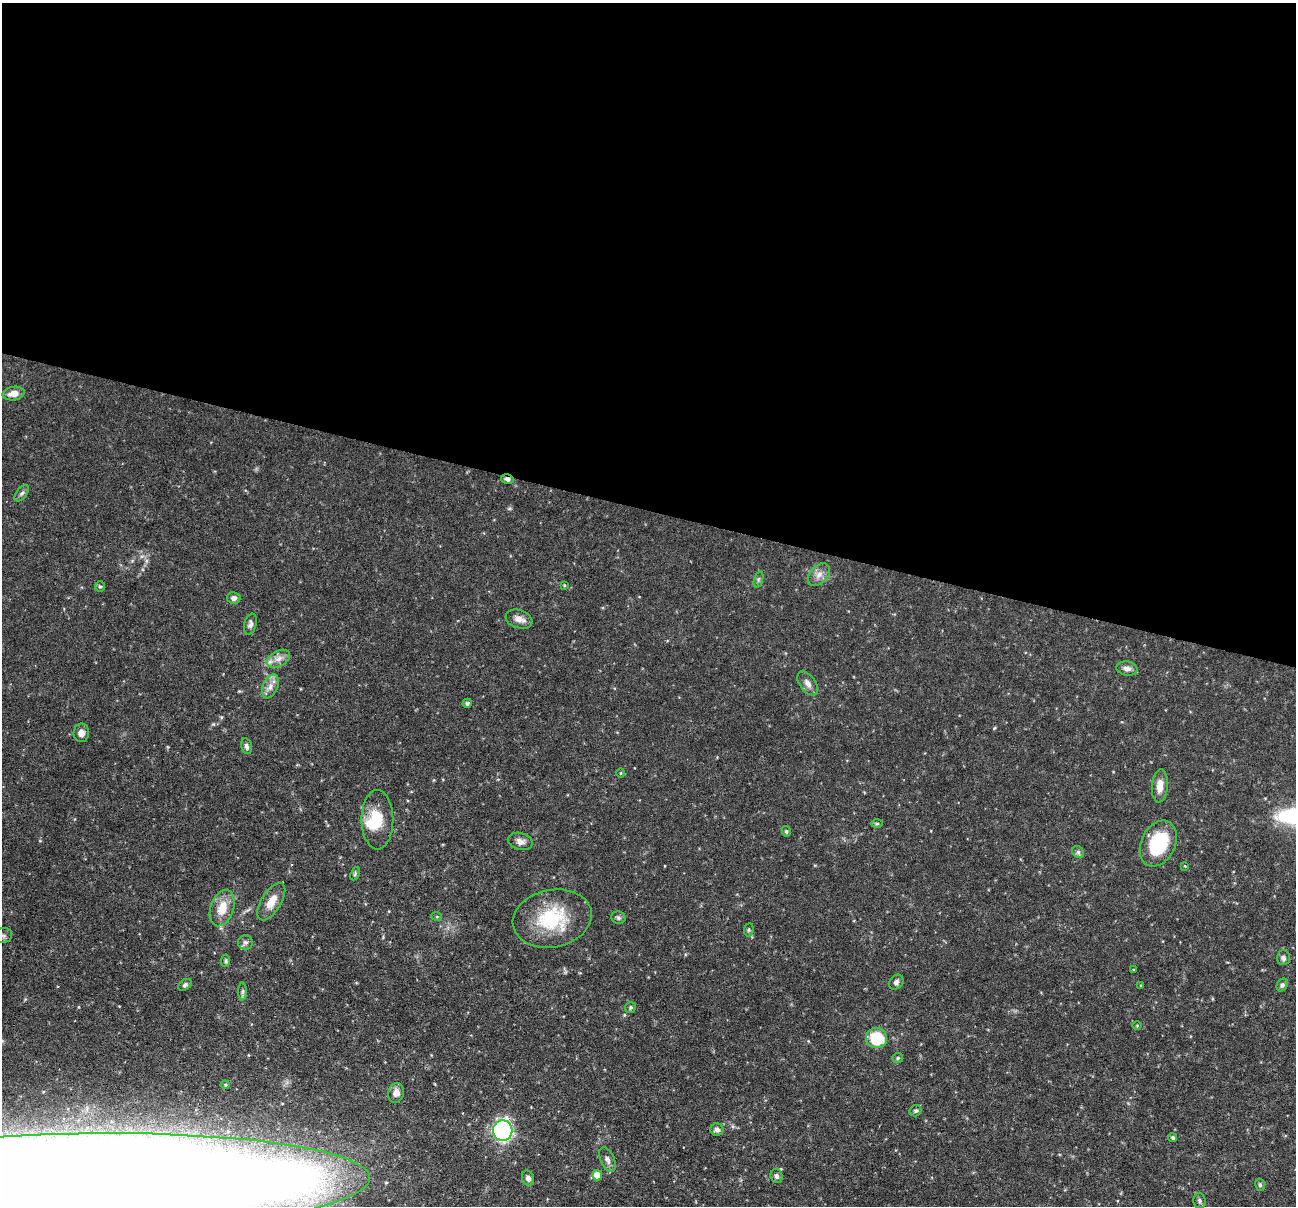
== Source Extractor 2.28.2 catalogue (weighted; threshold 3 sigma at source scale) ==
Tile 3 of 4 x 4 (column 3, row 1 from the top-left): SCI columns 2587-3880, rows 3861-5064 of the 5173 x 5188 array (HDU 1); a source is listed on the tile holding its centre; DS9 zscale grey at full resolution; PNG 1298 x 1208 px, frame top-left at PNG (2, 3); each listed source drawn as its Kron ellipse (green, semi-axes under 4 px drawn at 4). Shown black and unused: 42% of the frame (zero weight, under 3 of 6 exposures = <1% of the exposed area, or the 3 px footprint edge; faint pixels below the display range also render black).
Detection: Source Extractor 2.28.2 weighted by HDU 2 'WHT'; one run over the whole footprint, this tile lists its part. Background 0.0644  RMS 0.0042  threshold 0.0171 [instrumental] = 3 sigma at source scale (4.09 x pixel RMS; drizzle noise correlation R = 1.36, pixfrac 0.8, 0.05/0.05 arcsec/px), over >= 5 px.
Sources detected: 63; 1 inside a brighter object's white glare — neither listed nor drawn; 2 inside a brighter listed object's ellipse — not listed separately; the other 60 listed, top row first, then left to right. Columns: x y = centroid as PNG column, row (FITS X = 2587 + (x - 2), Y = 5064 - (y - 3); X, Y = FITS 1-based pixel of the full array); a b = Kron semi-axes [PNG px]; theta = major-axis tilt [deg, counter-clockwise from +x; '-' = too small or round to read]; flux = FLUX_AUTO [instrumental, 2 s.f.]
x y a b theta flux
14 393 11 6 9 3.9
507 479 6 4 -13 1.3
22 493 9 5 52 1
819 575 13 8 46 2.8
758 579 8 3 71 0.69
564 585 4 3 - 0.38
100 586 5 5 - 0.57
234 598 6 6 - 1.5
519 619 14 9 -19 2.6
250 624 11 6 76 1.3
278 659 12 7 28 2.6
1127 669 10 7 -9 2
808 683 14 7 -54 2.4
270 686 12 7 67 2.5
467 703 5 4 - 0.69
81 733 9 8 - 2.2
246 746 8 5 -76 1.2
621 773 5 3 - 0.32
1160 786 17 8 86 3.9
377 820 30 16 -90 11
877 824 6 4 1 0.52
786 831 5 4 - 0.66
520 841 13 8 -14 2.1
1158 844 24 17 64 22
1078 852 7 5 -45 0.82
1185 866 4 4 - 0.34
355 874 7 4 66 0.59
271 902 21 10 59 5.5
222 908 19 11 71 7.3
437 917 5 3 - 0.37
618 918 7 6 - 0.85
552 919 40 28 11 24
749 930 7 5 83 0.64
3 936 9 7 10 1.5
245 942 7 7 - 1.1
1283 958 7 6 - 1.1
226 961 6 4 84 0.61
1133 970 4 3 - 0.34
896 982 8 6 49 1.2
185 985 7 5 38 0.8
1282 985 7 5 61 0.86
1141 986 4 3 - 0.34
243 991 9 4 89 0.76
631 1007 6 5 - 0.74
1137 1025 5 3 - 0.31
877 1038 10 10 - 15
898 1058 5 5 - 0.61
225 1085 4 4 - 0.39
396 1093 10 8 77 2.8
915 1111 6 5 - 0.68
717 1129 6 6 - 1.5
503 1131 10 9 - 87
1173 1138 4 4 - 0.61
607 1160 13 7 -66 1.8
597 1175 5 5 - 5.4
777 1176 7 6 - 1
528 1178 8 6 -66 1.4
79 1183 291 50 1 4500
1260 1185 6 5 - 0.57
1199 1201 8 6 -88 0.94
Overlapping masked pixels (flux is a lower limit): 1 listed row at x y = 507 479
Isophote crosses this tile's border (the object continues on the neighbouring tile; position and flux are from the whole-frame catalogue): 2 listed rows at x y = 3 936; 79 1183